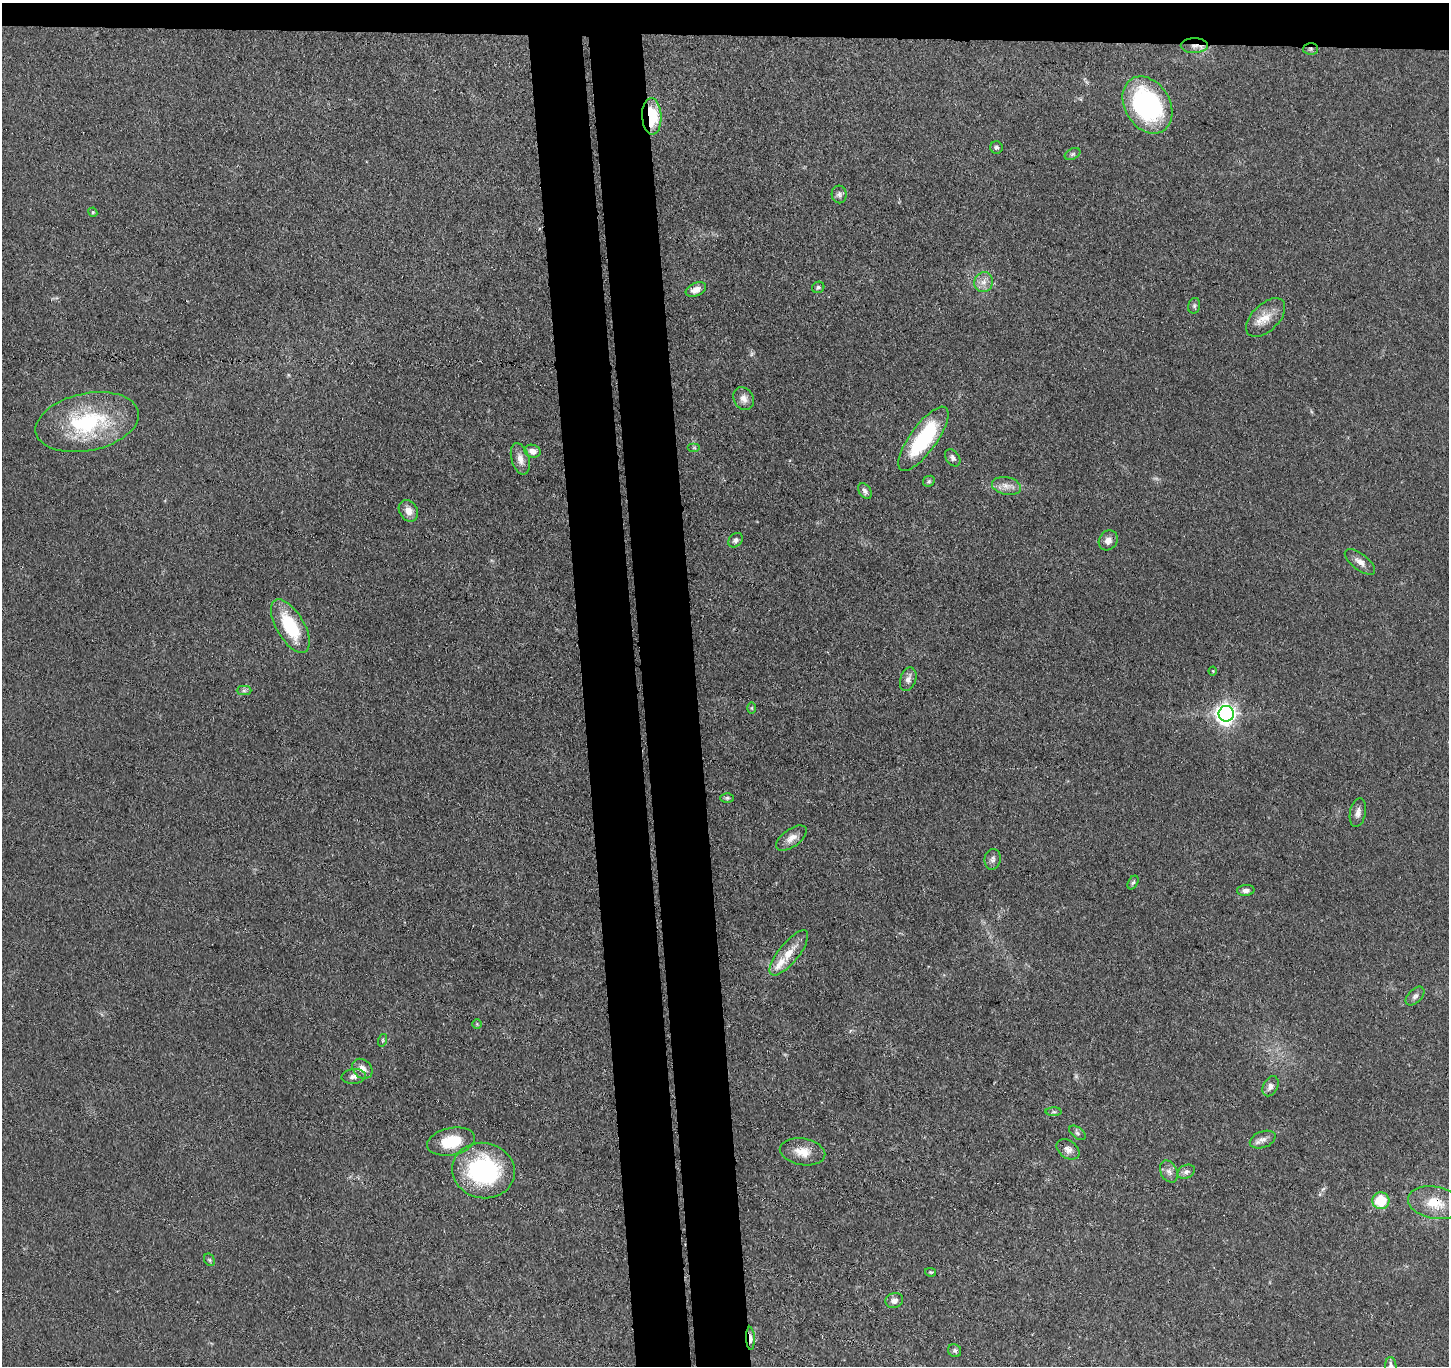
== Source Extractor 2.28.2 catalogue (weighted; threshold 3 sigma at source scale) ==
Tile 2 of 3 x 3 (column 2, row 1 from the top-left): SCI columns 1505-2951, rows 2856-4219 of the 4456 x 4379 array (HDU 1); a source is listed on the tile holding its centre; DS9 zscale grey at full resolution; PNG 1451 x 1368 px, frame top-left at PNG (2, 3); each listed source drawn as its Kron ellipse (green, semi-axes under 4 px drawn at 4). Shown black and unused: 10% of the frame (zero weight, under 3 of 4 exposures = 5% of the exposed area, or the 3 px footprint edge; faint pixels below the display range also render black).
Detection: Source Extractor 2.28.2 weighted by HDU 2 'WHT'; one run over the whole footprint, this tile lists its part. Background 0.0696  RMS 0.0068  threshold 0.0307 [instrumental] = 3 sigma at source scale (4.5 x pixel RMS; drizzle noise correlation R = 1.50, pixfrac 1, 0.05/0.05 arcsec/px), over >= 5 px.
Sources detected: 66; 1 too faint to see at this stretch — neither listed nor drawn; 2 inside a brighter listed object's ellipse — not listed separately; the other 63 listed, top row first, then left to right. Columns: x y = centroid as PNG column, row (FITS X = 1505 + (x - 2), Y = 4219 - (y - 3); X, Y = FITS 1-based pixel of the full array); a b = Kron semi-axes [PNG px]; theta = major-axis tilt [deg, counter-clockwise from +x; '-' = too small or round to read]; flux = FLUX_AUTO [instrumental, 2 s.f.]
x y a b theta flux
1194 46 13 7 0 4.9
1311 49 7 6 - 1.6
1147 105 30 22 -59 110
652 116 18 9 -86 31
996 147 6 6 - 1.5
1073 154 8 5 27 1.4
839 194 9 7 -87 2.2
93 212 5 4 - 0.8
984 282 10 9 - 5.1
818 287 6 5 - 1.4
696 289 10 6 22 5.3
1194 306 8 6 76 1.4
1266 317 24 13 45 11
744 399 12 9 -59 4.5
87 422 52 28 12 67
923 439 38 13 54 55
694 448 6 4 0 1
532 451 8 6 -16 4.8
953 458 9 6 -55 2.4
520 459 16 9 -74 5.6
929 481 6 5 - 1.3
1006 486 15 8 -11 5.4
865 491 9 6 -56 2.3
408 511 11 9 -58 6.2
736 540 8 6 44 2.3
1108 540 10 9 - 4.4
1360 562 18 8 -37 5
290 626 30 13 -60 36
1213 671 4 4 - 0.64
908 679 12 8 72 3.6
244 691 7 4 0 1.6
752 708 6 4 -90 0.75
1226 714 8 7 - 400
727 798 6 4 -1 1.2
1358 813 14 8 78 3.8
791 838 18 9 36 5.7
993 859 10 8 81 2.6
1133 882 7 5 61 1.3
1246 890 9 5 3 2.7
789 953 28 10 51 12
1415 996 11 7 44 2.6
477 1024 4 4 - 0.72
383 1040 6 4 71 0.97
362 1069 11 9 -44 5.8
354 1076 12 7 6 3.4
1270 1086 10 7 63 3.6
1054 1112 8 4 -1 1.3
1077 1133 9 5 -38 1.7
1263 1139 13 8 20 4.1
451 1142 24 13 12 21
1068 1149 12 8 -35 4.2
803 1152 23 13 -10 10
483 1171 31 27 -11 88
1169 1172 11 8 -62 3.5
1186 1172 9 6 28 2.6
1381 1201 8 8 - 21
1435 1203 27 16 -10 17
209 1260 7 5 -60 1.1
930 1272 6 4 -10 0.77
894 1300 9 7 18 3.5
750 1338 11 4 -87 4.7
955 1351 7 6 - 1.6
1391 1366 9 5 -88 2.7
Overlapping masked pixels (flux is a lower limit): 5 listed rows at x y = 1194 46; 1311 49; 652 116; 1435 1203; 750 1338
Isophote crosses this tile's border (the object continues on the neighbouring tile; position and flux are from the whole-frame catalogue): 1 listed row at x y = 1391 1366